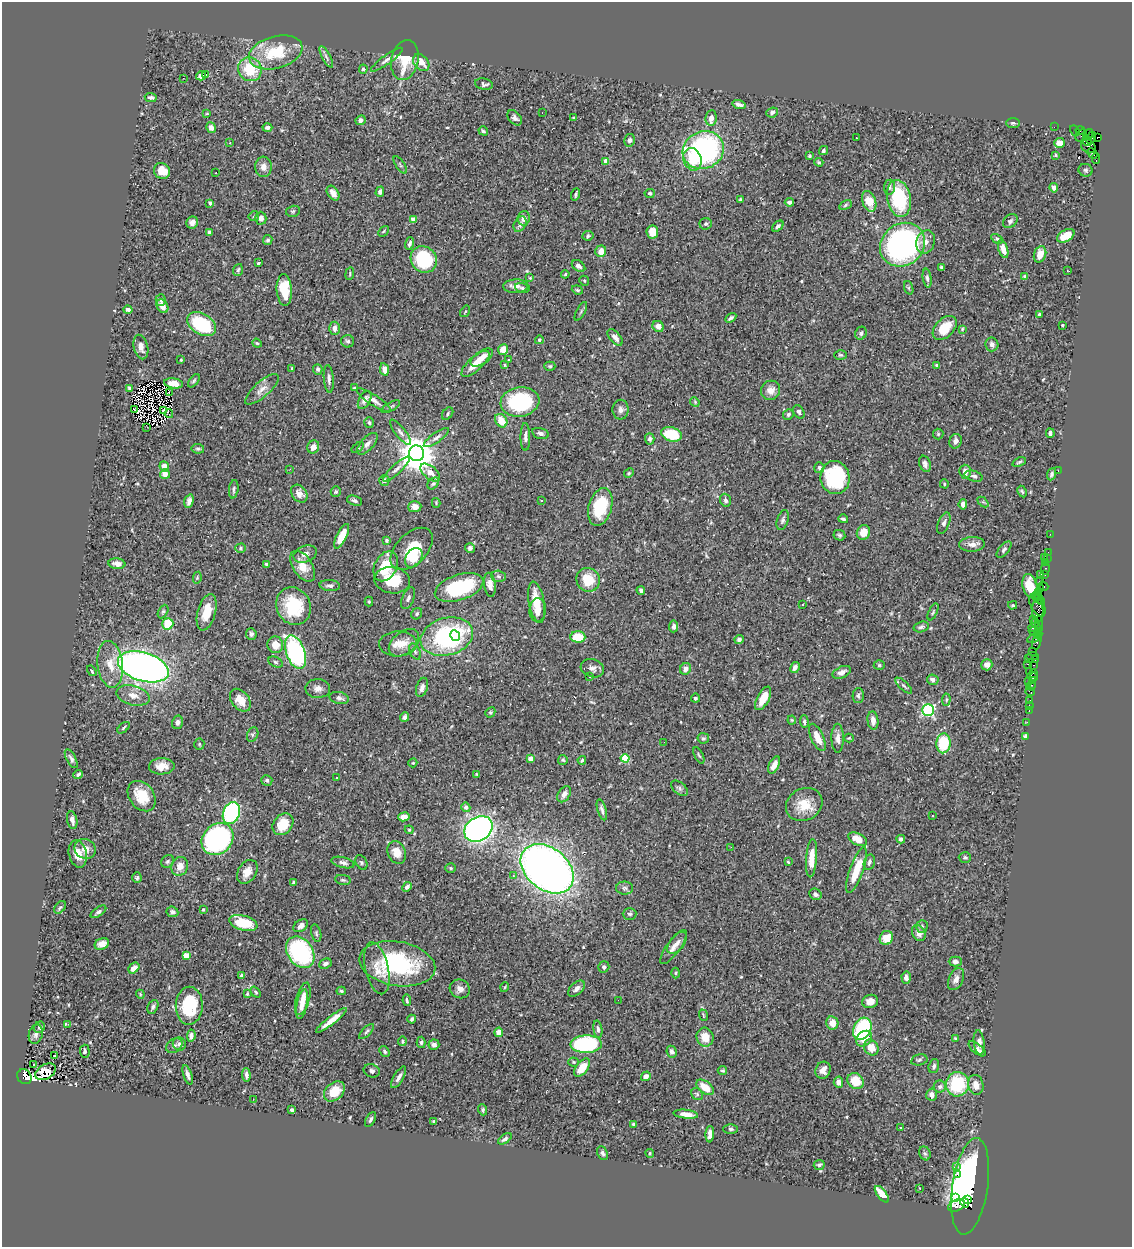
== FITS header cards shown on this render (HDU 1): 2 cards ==
NAXIS1  =                 1130
NAXIS2  =                 1245

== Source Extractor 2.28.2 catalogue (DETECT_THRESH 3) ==
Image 1130 x 1245 px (HDU 1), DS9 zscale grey, 1 PNG px = 1 image px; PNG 1134 x 1249 px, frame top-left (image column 1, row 1245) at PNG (2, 2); each listed source drawn as its Kron ellipse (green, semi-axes under 4 px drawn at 4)
Background 0.655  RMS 0.026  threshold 0.077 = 3 sigma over >= 5 px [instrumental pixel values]
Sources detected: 536; of the 536, the 500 brightest by FLUX_AUTO listed and drawn (36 fainter detections omitted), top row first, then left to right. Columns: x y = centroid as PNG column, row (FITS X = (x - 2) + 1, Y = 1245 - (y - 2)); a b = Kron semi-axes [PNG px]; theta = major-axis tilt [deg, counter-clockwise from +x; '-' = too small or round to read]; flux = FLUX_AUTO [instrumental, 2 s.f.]
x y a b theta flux
276 52 27 16 16 75
326 57 12 4 -63 5.3
387 60 19 4 36 7.5
405 60 20 13 78 59
421 62 9 7 -49 20
250 69 12 11 - 59
363 69 4 4 - 3.5
206 75 3 2 - 3.3
201 76 5 4 - 5.8
183 78 2 2 - 140
484 84 9 5 -10 4.6
151 98 6 4 -6 4
739 105 7 3 -15 5.3
772 112 6 5 - 4.7
542 113 2 2 - 2.9
207 114 3 3 - 1.9
515 118 9 6 -49 5.7
574 118 4 4 - 1.8
711 118 8 5 82 11
360 120 5 4 - 6.8
1013 123 7 4 0 2.7
1054 127 2 2 - 11
211 128 5 5 - 9.7
267 128 5 4 - 5.8
1080 130 4 3 - 46
483 131 5 3 - 2.6
1075 131 6 3 -55 31
1088 134 5 2 - 32
1081 136 7 5 54 370
1097 137 3 3 - 75
856 138 3 2 - 4.3
1091 138 6 4 56 830
630 140 6 5 - 5.2
1087 141 5 3 - 450
230 143 3 3 - 1.9
1059 143 5 5 - 17
1088 146 8 6 -39 190
703 150 21 18 22 330
823 151 5 4 - 3.2
1092 153 5 2 - 33
1055 155 4 3 - 1.8
809 156 3 3 - 2.3
692 159 11 9 -70 37
1096 159 5 2 - 46
606 161 4 4 - 21
819 162 4 3 - 2.1
400 165 10 4 -55 3.4
263 167 10 8 87 12
1086 170 7 6 - 3.4
162 171 8 7 - 24
216 173 3 3 - 3
889 187 7 5 85 5.1
1054 188 4 4 - 6.6
380 192 5 4 - 5.3
333 193 8 5 -56 12
650 193 5 4 - 3.7
576 194 6 3 70 3
899 198 19 12 -79 100
740 199 4 2 - 2
869 201 11 6 -70 25
789 202 4 3 - 5
210 203 4 3 - 2.7
845 205 6 4 29 2.7
293 211 7 5 14 2.9
254 216 5 5 - 2.4
261 218 6 5 - 8.9
524 218 7 6 - 8.2
414 220 4 4 - 26
1010 221 8 6 41 4.2
192 222 6 5 - 8
520 224 8 5 59 6.5
706 224 6 6 - 4.1
778 226 6 4 44 4.1
383 231 6 3 46 2
209 232 4 4 - 5.5
652 232 7 6 - 22
588 236 5 4 - 3.4
1066 236 9 5 30 31
997 239 6 4 -28 3.1
268 240 5 4 - 3.5
926 242 12 9 71 11
409 243 6 4 73 4.8
902 245 24 20 38 430
1003 249 9 4 -72 12
601 251 6 5 - 18
1040 254 8 6 70 19
424 259 14 12 -44 95
258 263 3 3 - 2.1
578 266 7 5 -36 6.1
941 267 4 3 - 2.7
238 270 6 4 71 3.1
1067 271 3 2 - 2.4
350 274 6 3 82 2
565 274 4 3 - 1.9
1025 277 4 4 - 3.1
530 278 4 4 - 1.6
927 278 9 4 -83 4.1
584 281 5 4 - 2.4
516 286 12 7 3 10
522 288 7 4 -14 3.4
909 288 7 4 -71 2.3
284 290 16 7 -86 56
577 290 6 4 -22 2.5
161 300 6 5 - 4.9
162 306 7 5 -59 14
128 310 4 4 - 4.3
465 311 6 3 56 1.9
581 311 10 3 61 3.3
1039 314 3 3 - 2.6
731 318 6 4 32 3.8
202 324 15 10 -32 120
1062 325 3 3 - 2.5
658 326 6 5 - 9.4
334 328 6 5 - 8.3
945 328 14 9 45 41
962 329 4 3 - 1.8
861 333 6 5 - 4.6
615 337 10 5 -48 9
539 340 4 4 - 3.4
348 341 6 6 - 4.2
257 343 5 4 - 1.8
992 344 7 6 - 6.6
141 347 12 7 -76 11
503 349 5 5 - 21
840 355 6 4 -2 2.6
482 358 13 6 35 15
181 360 4 3 - 1.7
508 360 4 3 - 1.6
475 364 18 7 42 23
505 365 4 3 - 1.9
937 365 4 3 - 2.3
550 366 5 4 - 2.4
292 368 4 3 - 1.9
318 369 5 4 - 4.6
385 369 6 4 -78 11
329 379 14 5 -86 6.6
194 381 7 4 52 2.8
174 383 9 5 -8 16
130 388 4 3 - 4
354 388 3 3 - 1.9
262 389 21 7 42 13
771 390 10 9 - 13
169 392 3 2 - 3.3
365 400 10 5 61 8.1
374 400 20 5 -33 9.8
520 402 19 14 9 150
695 402 5 4 - 1.8
391 407 10 3 30 2.8
134 409 3 2 - 1.6
621 410 10 8 89 6.8
163 411 3 2 - 2.1
799 412 7 5 -58 4
169 414 4 2 - 2.2
448 414 7 5 55 3.1
788 414 5 5 - 3.6
501 421 7 5 -56 27
369 423 5 4 - 3
147 427 3 2 - 4.4
400 432 15 5 -52 6.5
540 433 9 5 -14 5.2
1050 433 5 3 - 5.3
671 434 10 7 -15 66
938 434 5 5 - 2.5
436 437 15 5 35 6.9
525 437 14 4 -89 6.1
650 439 5 4 - 4.5
956 441 7 6 - 7.4
367 444 13 6 48 7.7
313 447 7 5 65 11
358 448 7 4 37 2.4
198 449 6 4 -10 3.2
417 453 8 7 - 4700
1019 462 7 3 20 2.8
925 464 8 5 -69 5.9
164 466 5 4 - 14
819 468 5 5 - 3.6
290 469 3 2 - 4.9
396 469 17 4 42 7.4
1058 471 4 2 - 24
965 472 7 5 -85 13
430 473 12 6 -39 17
629 473 5 4 - 2.2
165 474 5 4 - 12
1052 474 6 4 68 3.4
974 476 9 5 -15 5.7
835 478 16 14 -79 130
384 480 5 5 - 6.6
433 483 7 5 46 3
944 484 4 4 - 1.9
234 489 9 4 82 4
1022 491 6 4 -62 2.6
336 492 5 5 - 2.5
299 494 10 7 -52 11
541 500 3 2 - 1.6
726 500 6 5 - 4.7
189 501 7 4 74 7.3
355 501 8 5 -20 4.3
983 502 6 4 -43 2.2
436 503 5 3 - 1.8
963 504 5 4 - 7.6
415 507 6 5 - 12
600 507 19 11 74 78
843 519 5 3 - 3.1
783 520 10 5 73 4.8
944 523 11 5 69 6.4
863 532 7 6 - 19
1050 534 2 2 - 16
839 535 6 5 - 3.5
342 536 13 5 64 30
386 540 4 4 - 2.9
972 544 13 7 3 11
240 548 5 4 - 2.5
470 548 5 5 - 4.6
412 549 26 15 45 55
1004 549 10 5 49 3.9
1048 552 2 2 - 22
305 554 12 8 22 9.7
1044 557 2 2 - 45
414 558 11 7 55 28
1047 559 3 2 - 32
1045 563 3 3 - 51
117 564 8 5 -7 10
266 564 3 3 - 2.3
303 566 17 9 -57 22
386 566 16 11 63 47
1045 569 6 3 81 54
1040 574 3 2 - 34
1045 574 3 3 - 53
498 576 7 5 -3 3.7
197 578 6 4 79 2
392 580 18 13 -8 47
588 580 12 11 - 41
1039 582 4 3 - 94
490 585 12 6 -82 12
330 586 10 5 -5 4.9
1030 586 12 7 -74 34
1043 586 5 3 - 76
459 587 25 12 18 120
1041 589 3 2 - 15
641 590 4 3 - 4.7
1038 592 2 2 - 68
1038 597 6 3 -58 50
408 598 11 6 67 5.6
1041 601 4 2 - 42
369 602 5 4 - 1.9
537 602 21 7 -79 34
803 604 3 3 - 3.2
1013 605 4 3 - 1.9
1037 605 12 6 -61 180
293 606 19 16 -64 83
538 610 12 8 87 14
1038 610 12 5 -88 380
163 611 7 4 62 2.9
207 612 19 9 75 34
933 612 9 4 64 2.8
417 614 6 5 - 3.7
1033 619 2 2 - 24
1035 622 2 2 - 30
168 624 6 5 - 44
1039 624 8 3 88 150
674 626 6 4 84 7.1
921 627 7 5 16 4
1034 627 6 3 3 270
1035 631 6 4 -10 120
251 634 6 5 - 4.9
1038 634 5 2 - 31
455 636 5 4 - 23
447 637 27 18 16 260
578 637 7 5 -1 39
1034 638 7 3 28 150
739 639 5 4 - 5
1037 642 7 3 72 96
404 643 17 11 39 18
398 644 19 12 1 22
275 645 8 7 - 20
415 651 8 5 -63 4.1
1033 651 2 2 - 30
295 652 17 9 -71 300
1032 656 6 3 5 69
1028 658 3 2 - 76
1035 660 4 2 - 70
275 662 7 5 -27 3
110 664 23 12 -83 32
1027 664 3 2 - 100
879 665 5 4 - 2.7
987 665 6 5 - 8.3
1034 665 3 2 - 41
143 667 26 14 -17 970
795 667 6 4 61 6.8
592 668 12 9 -16 9.1
686 669 6 5 - 9
92 671 6 3 -58 3.3
1030 671 3 2 - 44
842 672 10 5 26 8.1
1033 673 3 2 - 46
1033 676 5 3 - 97
590 677 3 3 - 4.1
933 680 6 5 - 5.7
1028 681 2 2 - 250
1032 681 3 2 - 30
904 686 11 3 -43 3.5
1031 686 5 3 - 70
422 687 10 5 75 7.3
318 688 12 9 -2 11
1030 691 5 3 - 21
133 695 17 9 -15 16
858 696 7 5 89 3.4
339 698 10 6 -13 5.2
695 698 4 4 - 3.1
763 698 13 6 62 30
240 700 13 8 -52 20
946 700 6 4 84 2.5
1030 700 3 3 - 68
1029 705 2 2 - 9.1
928 710 6 6 - 260
1029 711 3 2 - 36
490 712 5 4 - 2.5
404 717 5 3 - 5.2
792 720 4 4 - 1.8
873 720 9 5 -83 9.7
177 722 7 5 75 5.8
804 722 6 4 -87 4.4
1027 722 2 2 - 6.7
123 728 7 3 41 2
253 734 7 5 65 3
1025 736 4 3 - 5.2
817 737 15 6 -65 23
703 738 5 5 - 3
838 738 14 6 -89 9.3
849 738 4 4 - 1.9
664 742 2 2 - 2.3
943 743 10 7 87 71
199 744 5 5 - 2
699 755 9 3 -64 2.3
625 758 4 4 - 53
71 759 10 4 -62 4.7
530 759 4 4 - 22
563 760 5 5 - 2.6
582 760 4 3 - 2.6
413 763 4 4 - 1.9
774 765 9 5 63 15
162 766 13 8 2 18
78 774 5 3 - 3.7
477 774 4 3 - 1.6
337 778 2 2 - 1.7
267 780 5 5 - 3.6
679 788 10 5 -38 4.6
564 794 9 6 58 7.4
142 796 16 12 -52 41
804 805 19 16 28 37
466 807 4 4 - 6.4
602 810 11 3 -73 5.1
231 813 11 8 67 190
933 815 3 3 - 4.4
404 817 6 4 10 14
72 820 9 5 -79 8.2
283 824 12 9 50 41
478 829 15 12 34 720
409 830 4 4 - 1.8
218 839 17 14 45 310
858 839 10 6 -28 22
901 839 4 4 - 4.1
731 847 2 2 - 2.4
85 849 11 9 -28 13
397 852 12 9 -68 19
78 854 14 9 -76 22
965 857 6 5 - 2.9
811 858 19 5 86 30
167 861 7 5 45 3.9
361 862 8 5 -61 3.3
788 862 4 3 - 1.9
869 862 8 5 75 5.2
343 863 12 5 -14 6.4
180 866 10 8 64 17
451 868 5 5 - 2.3
547 869 29 21 -39 1300
856 870 24 7 70 49
247 872 13 9 57 17
513 876 3 3 - 3.1
137 878 5 4 - 3.2
343 880 8 5 -9 3.2
294 882 4 3 - 2.3
407 887 5 4 - 5.8
625 888 8 6 0 5
815 894 6 5 - 5.3
60 907 7 4 52 3.2
203 909 4 4 - 3.2
98 912 9 4 34 4.9
172 912 6 5 - 4
630 914 7 6 - 3.8
243 923 14 7 -15 57
301 926 8 5 34 7.8
922 926 6 5 - 3.2
316 933 9 5 -77 3.4
919 933 8 6 -64 8.5
886 938 7 6 - 26
677 943 13 7 52 8.8
102 944 7 5 21 11
673 947 20 6 54 12
300 952 17 12 -55 210
186 956 4 4 - 38
955 962 6 5 - 5.3
325 964 6 5 - 4.6
397 964 38 22 -10 180
604 967 5 5 - 4.5
134 968 6 4 40 13
377 968 26 11 -77 24
676 973 5 3 - 1.8
242 976 4 3 - 4.6
906 978 6 4 -86 6.5
956 979 12 7 66 9
505 987 5 3 - 1.6
460 989 10 9 - 9.7
576 989 10 6 42 7.9
341 991 4 4 - 2.6
256 992 6 4 -51 2.4
140 994 4 3 - 1.8
247 994 4 3 - 2.1
303 999 16 7 74 20
407 1000 6 3 -81 2.7
618 1000 2 2 - 3.1
870 1001 8 6 14 13
302 1004 15 5 80 15
189 1006 19 13 89 84
153 1007 7 5 64 4.5
703 1015 6 3 -71 1.7
412 1019 4 3 - 3.1
331 1020 19 4 38 20
832 1023 6 6 - 18
68 1024 3 3 - 9.6
39 1027 6 5 - 4.4
598 1029 9 4 -82 4.4
862 1029 12 8 64 140
367 1031 10 4 45 3.7
499 1032 4 4 - 15
36 1034 10 7 75 6.5
191 1036 6 4 83 6.7
705 1037 9 8 - 23
955 1038 4 3 - 1.8
864 1039 9 7 44 26
402 1041 4 4 - 2.3
421 1042 6 4 88 3.1
979 1042 12 5 -83 12
179 1044 7 6 - 5
586 1044 16 9 1 180
434 1045 5 5 - 7.9
174 1046 9 6 37 5.6
871 1048 8 7 - 21
977 1049 10 4 -39 5
85 1051 6 5 - 3.7
385 1051 6 4 -50 3.8
672 1052 6 5 - 4.8
54 1056 3 2 - 1.6
919 1060 8 5 12 3.9
574 1062 5 4 - 2.1
33 1064 2 2 - 2.8
934 1066 7 5 72 4.4
582 1068 10 5 52 28
823 1070 9 7 65 12
372 1071 8 6 -20 4.7
722 1071 5 4 - 2.8
46 1072 11 7 30 15
188 1075 10 4 -72 6.2
246 1075 7 4 -87 5.2
646 1076 5 4 - 8.8
24 1077 8 7 - 800
399 1077 12 5 60 7.6
855 1081 8 7 - 35
838 1082 5 5 - 10
957 1084 12 11 - 95
976 1085 10 7 -79 15
705 1087 10 6 -37 27
940 1087 6 6 - 3.9
334 1091 12 8 41 37
697 1094 6 5 - 3
932 1095 6 5 - 7.7
253 1099 3 2 - 3.3
292 1110 4 3 - 7.6
483 1110 5 4 - 3.5
686 1114 12 4 -6 13
371 1119 8 4 62 4.2
434 1121 3 3 - 2.2
633 1124 3 3 - 2.4
900 1127 3 2 - 1.7
731 1129 7 5 -2 3.6
710 1134 8 4 87 8.8
505 1139 8 4 34 4.6
603 1153 7 5 -65 4.8
650 1153 4 3 - 2.1
925 1153 7 5 -67 3.3
819 1165 5 5 - 4
956 1167 3 2 - 70
957 1174 2 2 - 580
970 1186 48 18 81 1100
919 1188 2 2 - 1.7
882 1194 10 4 -53 27
955 1197 3 2 - 19
968 1200 3 2 - 280
965 1202 5 4 - 900
956 1206 8 5 25 250
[36 fainter detections neither listed nor drawn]